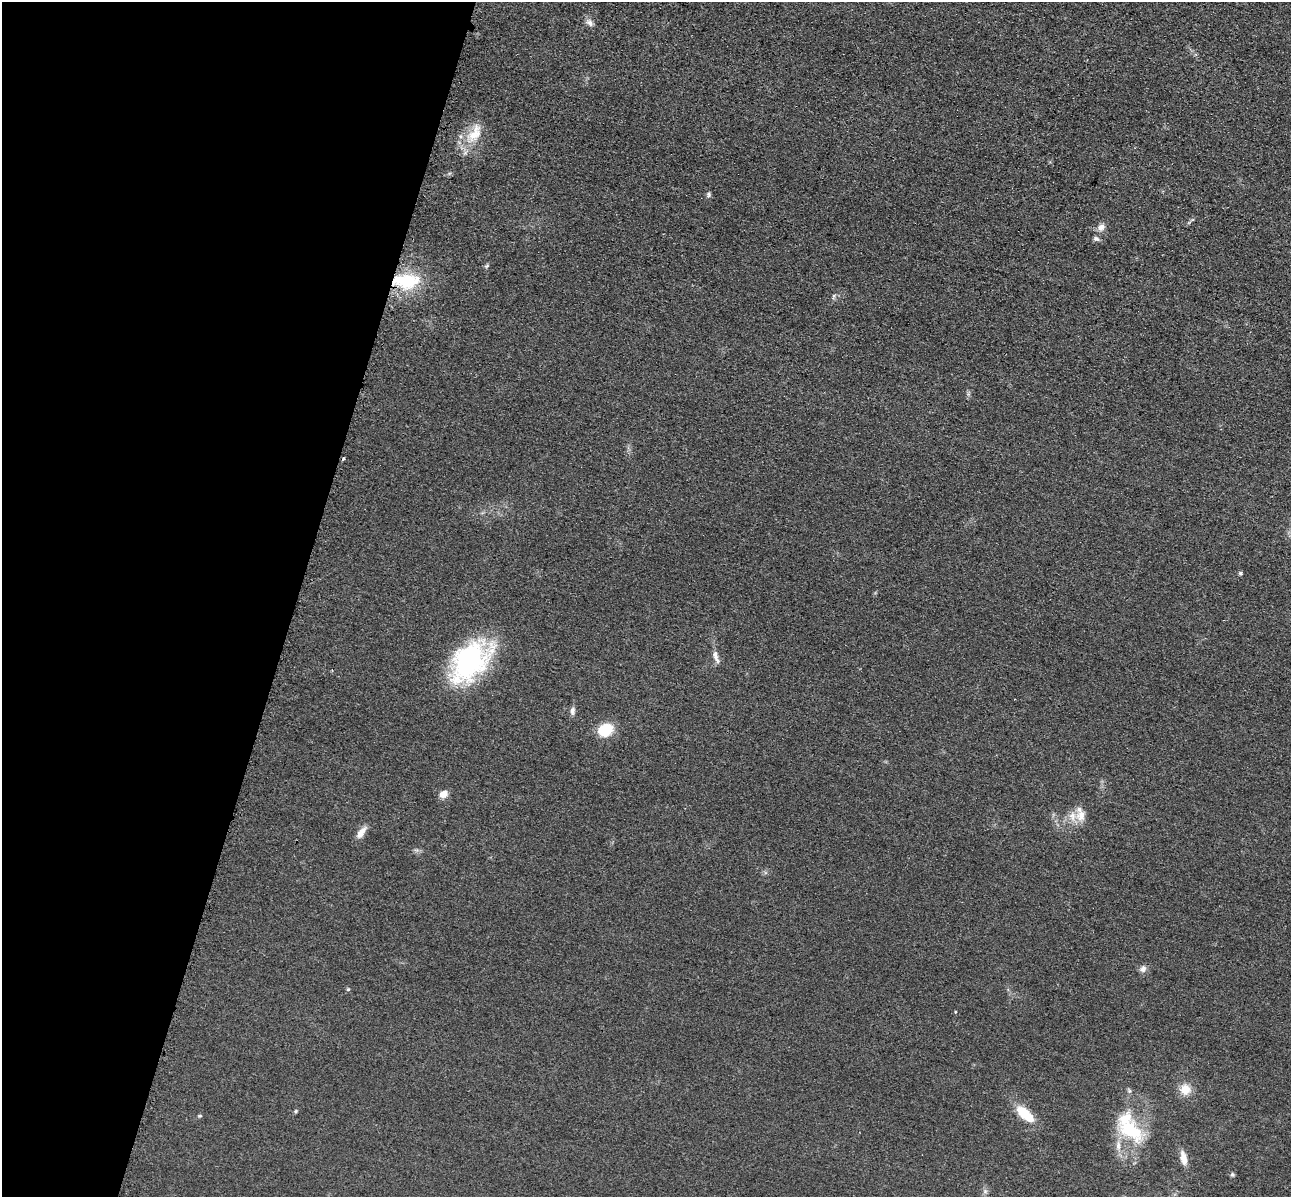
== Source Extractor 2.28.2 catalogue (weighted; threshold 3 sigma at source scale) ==
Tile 9 of 4 x 4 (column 1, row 3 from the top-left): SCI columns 173-1461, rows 1591-2785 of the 5350 x 5365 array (HDU 1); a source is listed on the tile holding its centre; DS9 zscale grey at full resolution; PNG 1293 x 1199 px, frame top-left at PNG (2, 2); no overlay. Shown black and unused: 23% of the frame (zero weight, under 3 of 4 exposures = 9% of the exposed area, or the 3 px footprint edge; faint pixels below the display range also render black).
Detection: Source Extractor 2.28.2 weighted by HDU 2 'WHT'; one run over the whole footprint, this tile lists its part. Background 0.0485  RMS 0.0084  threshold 0.0377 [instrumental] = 3 sigma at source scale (4.5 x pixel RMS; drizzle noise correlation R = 1.50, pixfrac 1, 0.05/0.05 arcsec/px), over >= 5 px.
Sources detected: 31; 1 cosmic-ray / hot-pixel residue — not listed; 2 inside a brighter listed object's ellipse — not listed separately; the other 28 listed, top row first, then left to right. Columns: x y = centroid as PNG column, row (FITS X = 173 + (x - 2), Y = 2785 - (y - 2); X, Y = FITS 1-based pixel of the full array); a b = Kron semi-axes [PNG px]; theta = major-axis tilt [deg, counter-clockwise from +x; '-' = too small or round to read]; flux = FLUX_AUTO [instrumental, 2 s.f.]
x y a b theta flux
590 23 11 7 -48 3.8
475 133 31 15 61 21
709 194 7 6 - 1.6
1101 227 10 8 55 4.6
1096 239 8 6 -3 2.3
487 266 7 5 21 1.4
406 281 34 17 -1 41
833 296 9 3 69 1.2
1240 573 5 5 - 1.2
716 657 19 6 -71 4.6
470 661 53 33 47 110
572 711 11 6 86 3
605 730 14 11 27 25
443 794 9 7 23 6.5
1081 815 16 13 75 9.9
361 832 17 7 55 6.4
1143 969 9 8 - 3.7
348 989 5 4 - 1
955 1012 4 3 - 0.61
1185 1089 12 11 - 11
296 1111 6 4 89 0.97
1025 1114 22 10 -42 24
200 1116 6 3 0 0.86
1131 1130 33 19 -39 46
1118 1145 14 6 -87 5.9
1183 1158 19 8 -78 7.3
1232 1174 5 5 - 1.3
985 1191 6 5 - 1.7
Overlapping masked pixels (flux is a lower limit): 1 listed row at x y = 406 281